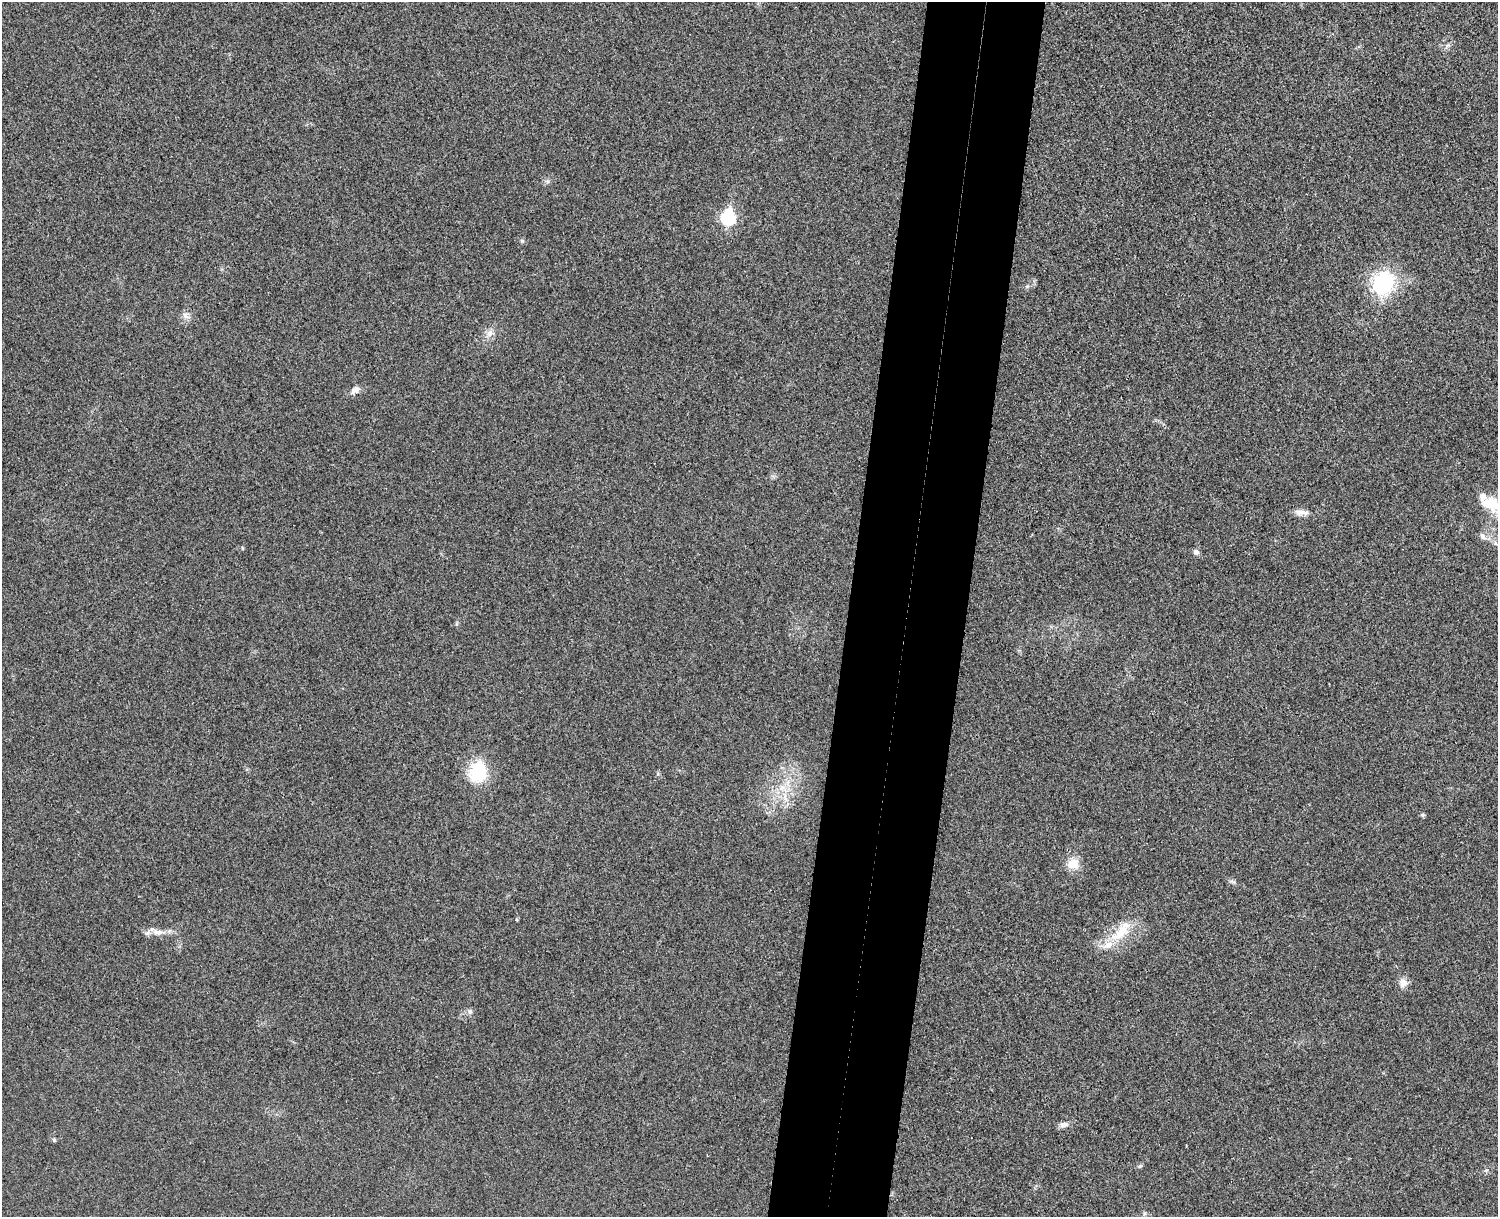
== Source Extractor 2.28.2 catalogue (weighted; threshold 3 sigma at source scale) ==
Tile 5 of 3 x 4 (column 2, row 2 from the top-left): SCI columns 1671-3166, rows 2448-3662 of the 4954 x 4892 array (HDU 1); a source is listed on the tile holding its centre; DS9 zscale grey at full resolution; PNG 1500 x 1219 px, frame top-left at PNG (2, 2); no overlay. Shown black and unused: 8% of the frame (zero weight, under 3 of 4 exposures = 6% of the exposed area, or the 3 px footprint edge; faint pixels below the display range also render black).
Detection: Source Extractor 2.28.2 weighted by HDU 2 'WHT'; one run over the whole footprint, this tile lists its part. Background 0.0219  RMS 0.0062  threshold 0.0281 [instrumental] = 3 sigma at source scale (4.5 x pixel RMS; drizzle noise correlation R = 1.50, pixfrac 1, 0.05/0.05 arcsec/px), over >= 5 px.
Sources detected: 26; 3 inside a brighter listed object's ellipse — not listed separately; the other 23 listed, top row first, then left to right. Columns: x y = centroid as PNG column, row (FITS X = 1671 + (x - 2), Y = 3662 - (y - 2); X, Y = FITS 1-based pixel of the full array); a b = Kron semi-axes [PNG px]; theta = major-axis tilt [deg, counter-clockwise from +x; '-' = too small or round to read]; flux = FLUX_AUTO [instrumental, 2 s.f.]
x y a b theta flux
547 181 6 4 -18 1.2
728 217 8 6 80 76
522 241 5 5 - 0.99
1383 283 22 19 64 55
186 316 11 7 -42 2.7
490 333 12 9 6 4.1
355 390 12 8 39 3.5
1491 504 28 15 -15 17
1301 512 20 7 -4 4.3
1483 536 11 6 -57 2.4
1196 552 7 7 - 2.2
478 771 24 18 84 32
783 788 13 9 -16 6.7
1422 815 6 5 - 1.1
1073 864 17 14 21 8.2
1121 931 39 14 46 19
157 932 16 8 -9 5.3
1403 983 11 9 82 4.9
470 1012 7 6 - 1.7
1064 1124 12 7 0 3.1
54 1140 6 4 -70 0.94
1140 1166 6 5 - 1.1
1486 1170 6 4 18 0.83
Isophote crosses this tile's border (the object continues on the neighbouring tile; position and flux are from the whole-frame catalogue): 1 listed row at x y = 1491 504